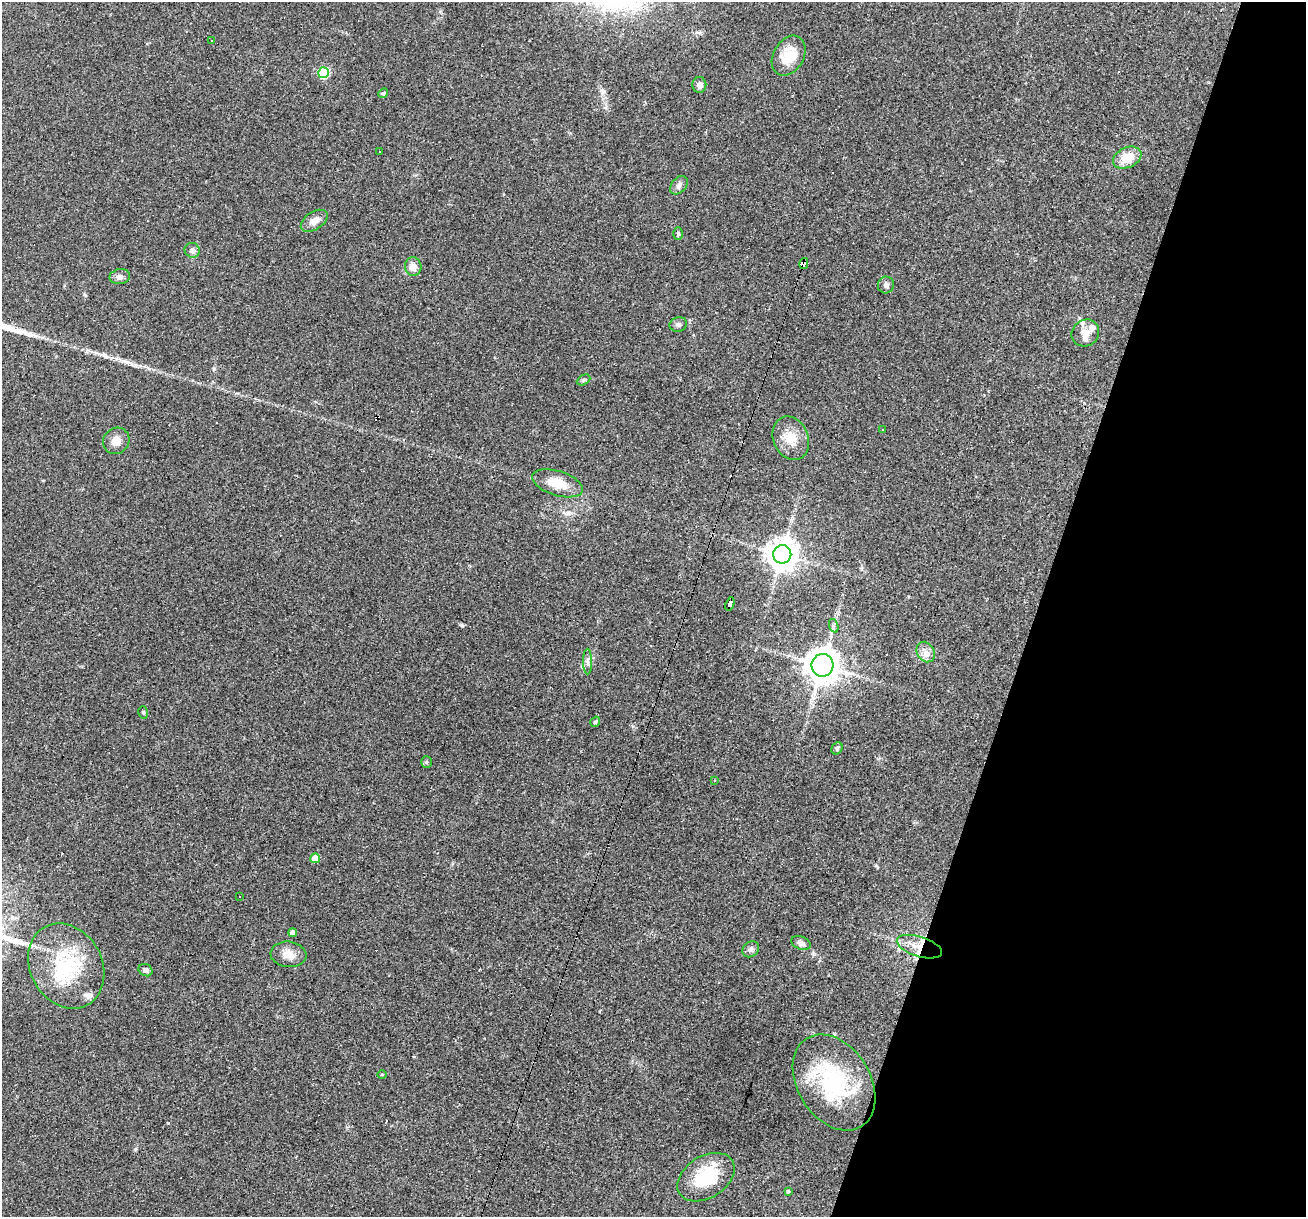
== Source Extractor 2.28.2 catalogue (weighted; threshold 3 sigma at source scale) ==
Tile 8 of 4 x 4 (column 4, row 2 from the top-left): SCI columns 3911-5214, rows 2681-3895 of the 5214 x 5234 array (HDU 1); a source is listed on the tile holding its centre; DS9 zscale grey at full resolution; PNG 1308 x 1219 px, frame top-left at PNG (2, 2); each listed source drawn as its Kron ellipse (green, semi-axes under 4 px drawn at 4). Shown black and unused: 21% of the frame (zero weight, under 2 of 3 exposures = <1% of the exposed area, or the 3 px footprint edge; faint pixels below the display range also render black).
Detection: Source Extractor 2.28.2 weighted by HDU 2 'WHT'; one run over the whole footprint, this tile lists its part. Background 0.0335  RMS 0.0061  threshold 0.0272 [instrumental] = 3 sigma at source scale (4.5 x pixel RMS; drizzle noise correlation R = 1.50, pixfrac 1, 0.05/0.05 arcsec/px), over >= 5 px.
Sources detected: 62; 1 inside a brighter object's white glare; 12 cosmic-ray / hot-pixel residue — neither listed nor drawn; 3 inside a brighter listed object's ellipse — not listed separately; the other 46 listed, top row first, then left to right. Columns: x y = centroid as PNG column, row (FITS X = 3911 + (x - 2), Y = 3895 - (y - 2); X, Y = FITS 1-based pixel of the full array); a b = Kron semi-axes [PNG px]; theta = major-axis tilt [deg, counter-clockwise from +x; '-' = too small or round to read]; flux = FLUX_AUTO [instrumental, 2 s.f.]
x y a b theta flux
212 41 3 2 - 0.51
789 56 21 15 60 14
323 73 5 5 - 43
699 85 8 7 - 2.8
383 93 5 4 - 0.78
380 151 2 2 - 0.56
1127 158 15 10 25 12
679 185 10 7 49 2.3
314 221 15 9 33 4.6
678 234 6 5 - 1
192 250 7 7 - 2.3
804 264 6 4 75 170
413 266 9 8 - 5
120 277 10 7 11 2.3
886 285 8 8 - 2.1
678 324 9 7 13 1.8
1085 333 14 13 - 5.9
584 380 7 4 28 1
882 429 3 2 - 0.41
791 438 22 17 -68 12
116 441 14 12 45 5.4
557 483 26 12 -17 12
782 554 9 9 - 880
730 604 7 4 70 96
834 626 7 4 -71 1.2
926 652 11 8 -59 3.7
588 662 13 4 -90 2.2
822 665 11 11 - 930
143 712 6 4 -73 0.94
595 722 5 4 - 1.1
837 748 6 5 - 1.3
426 762 6 5 - 0.95
715 780 3 3 - 1.4
315 858 5 5 - 12
239 896 2 2 - 0.61
293 933 4 4 - 3.5
801 943 10 6 -20 2.4
919 947 23 10 -18 10
751 949 9 7 38 2
288 954 18 12 -7 6.8
66 966 44 36 -61 48
146 970 7 5 -29 1.6
382 1074 4 3 - 0.5
834 1082 52 36 -58 58
706 1177 31 21 32 27
788 1192 3 3 - 0.88
Overlapping masked pixels (flux is a lower limit): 3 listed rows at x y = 804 264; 730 604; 919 947
Unlisted compact peaks at least as high as the median listed source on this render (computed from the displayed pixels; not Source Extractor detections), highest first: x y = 462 625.